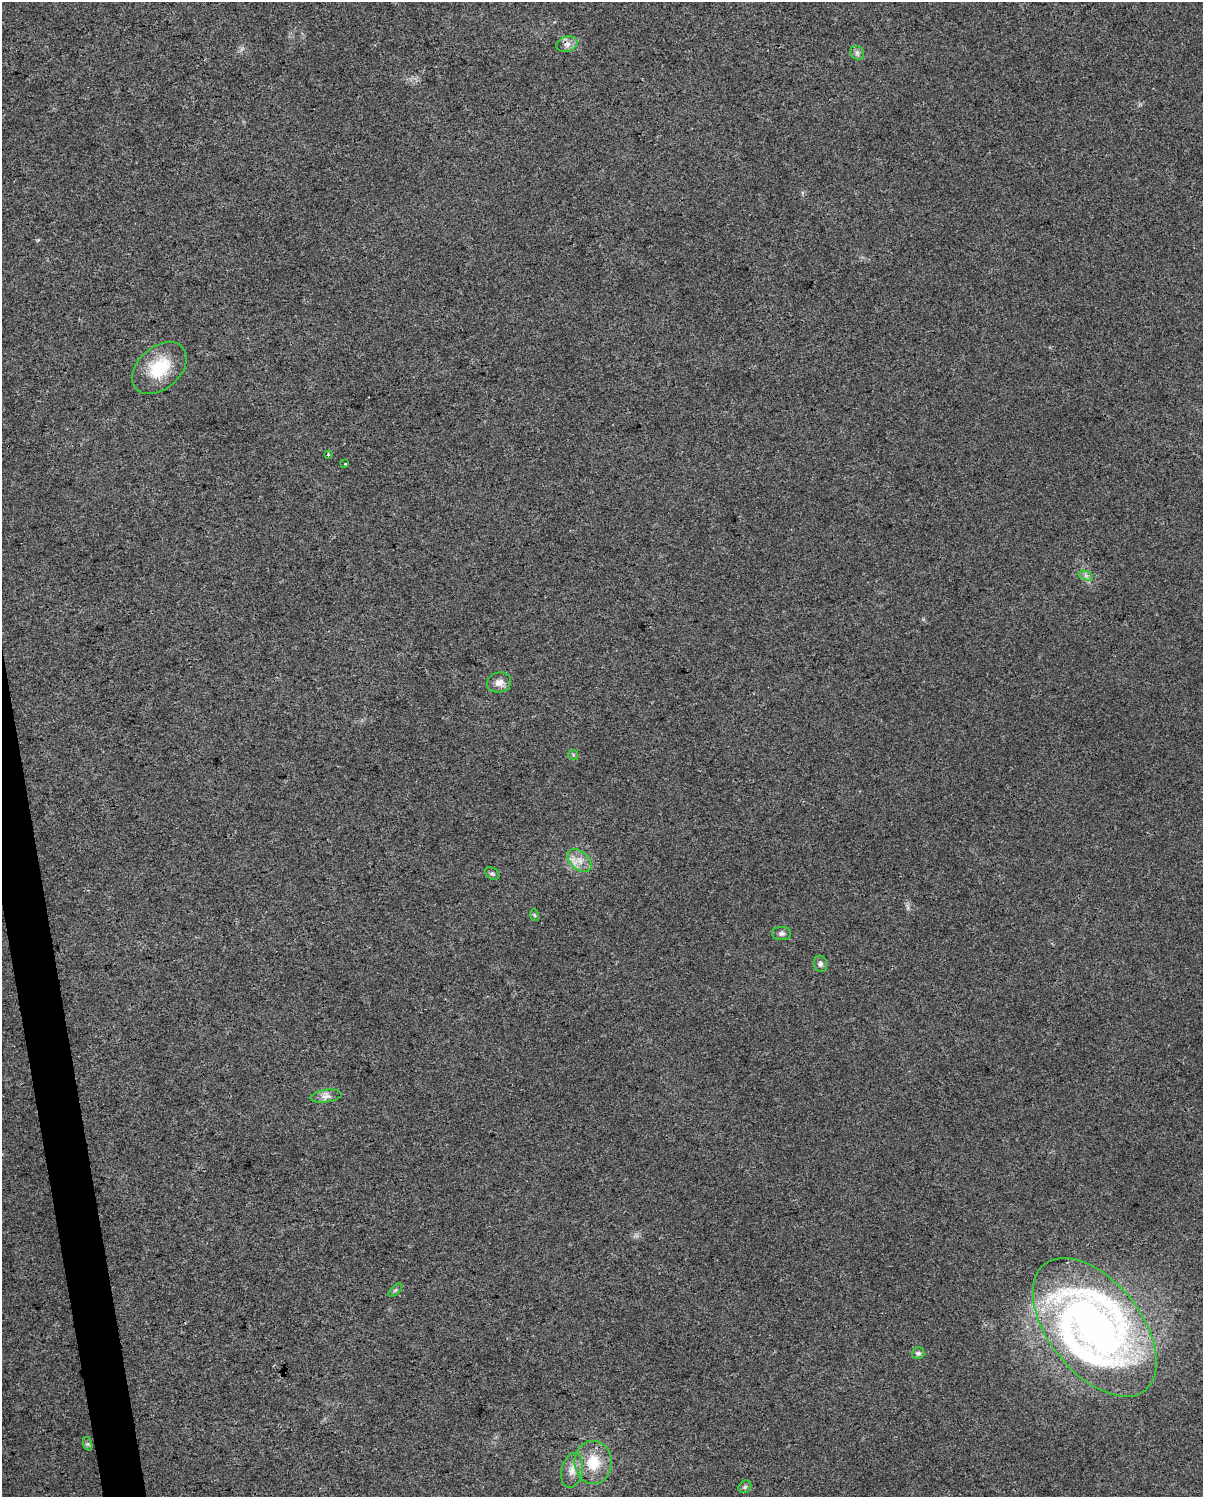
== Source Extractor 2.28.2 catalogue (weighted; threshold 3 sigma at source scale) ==
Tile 7 of 4 x 3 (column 3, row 2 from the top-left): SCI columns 2404-3604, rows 1564-3058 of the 4806 x 4576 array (HDU 1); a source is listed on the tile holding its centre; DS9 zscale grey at full resolution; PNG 1205 x 1499 px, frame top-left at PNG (2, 2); each listed source drawn as its Kron ellipse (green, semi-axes under 4 px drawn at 4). Shown black and unused: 2% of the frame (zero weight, under 3 of 4 exposures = <1% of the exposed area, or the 3 px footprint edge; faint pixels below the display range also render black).
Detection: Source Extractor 2.28.2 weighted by HDU 2 'WHT'; one run over the whole footprint, this tile lists its part. Background 0.0315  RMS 0.0041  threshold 0.0183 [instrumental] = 3 sigma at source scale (4.5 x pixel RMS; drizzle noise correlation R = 1.50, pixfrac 1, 0.0396/0.0396 arcsec/px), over >= 5 px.
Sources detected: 22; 1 inside a brighter listed object's ellipse — not listed separately; the other 21 listed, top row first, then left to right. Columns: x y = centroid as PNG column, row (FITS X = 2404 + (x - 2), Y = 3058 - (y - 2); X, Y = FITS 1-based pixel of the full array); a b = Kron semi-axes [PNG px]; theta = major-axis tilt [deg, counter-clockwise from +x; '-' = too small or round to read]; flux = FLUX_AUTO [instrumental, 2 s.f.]
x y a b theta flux
567 44 11 7 16 2.2
857 53 7 6 - 1.2
159 368 31 21 42 17
328 454 3 3 - 0.44
345 464 3 2 - 0.44
1086 576 7 4 -19 1.1
499 682 12 10 16 3
573 755 5 4 - 0.77
579 861 14 9 -41 3.9
492 874 8 5 -33 0.8
534 915 6 3 -71 0.5
781 933 9 6 0 1.4
820 964 8 6 -75 1.2
326 1096 15 6 7 2.3
395 1290 8 3 45 0.64
1095 1327 81 46 -51 250
918 1353 6 6 - 1.2
88 1444 7 4 -71 0.69
593 1462 21 18 89 12
572 1470 18 10 77 4
745 1487 7 5 45 0.82